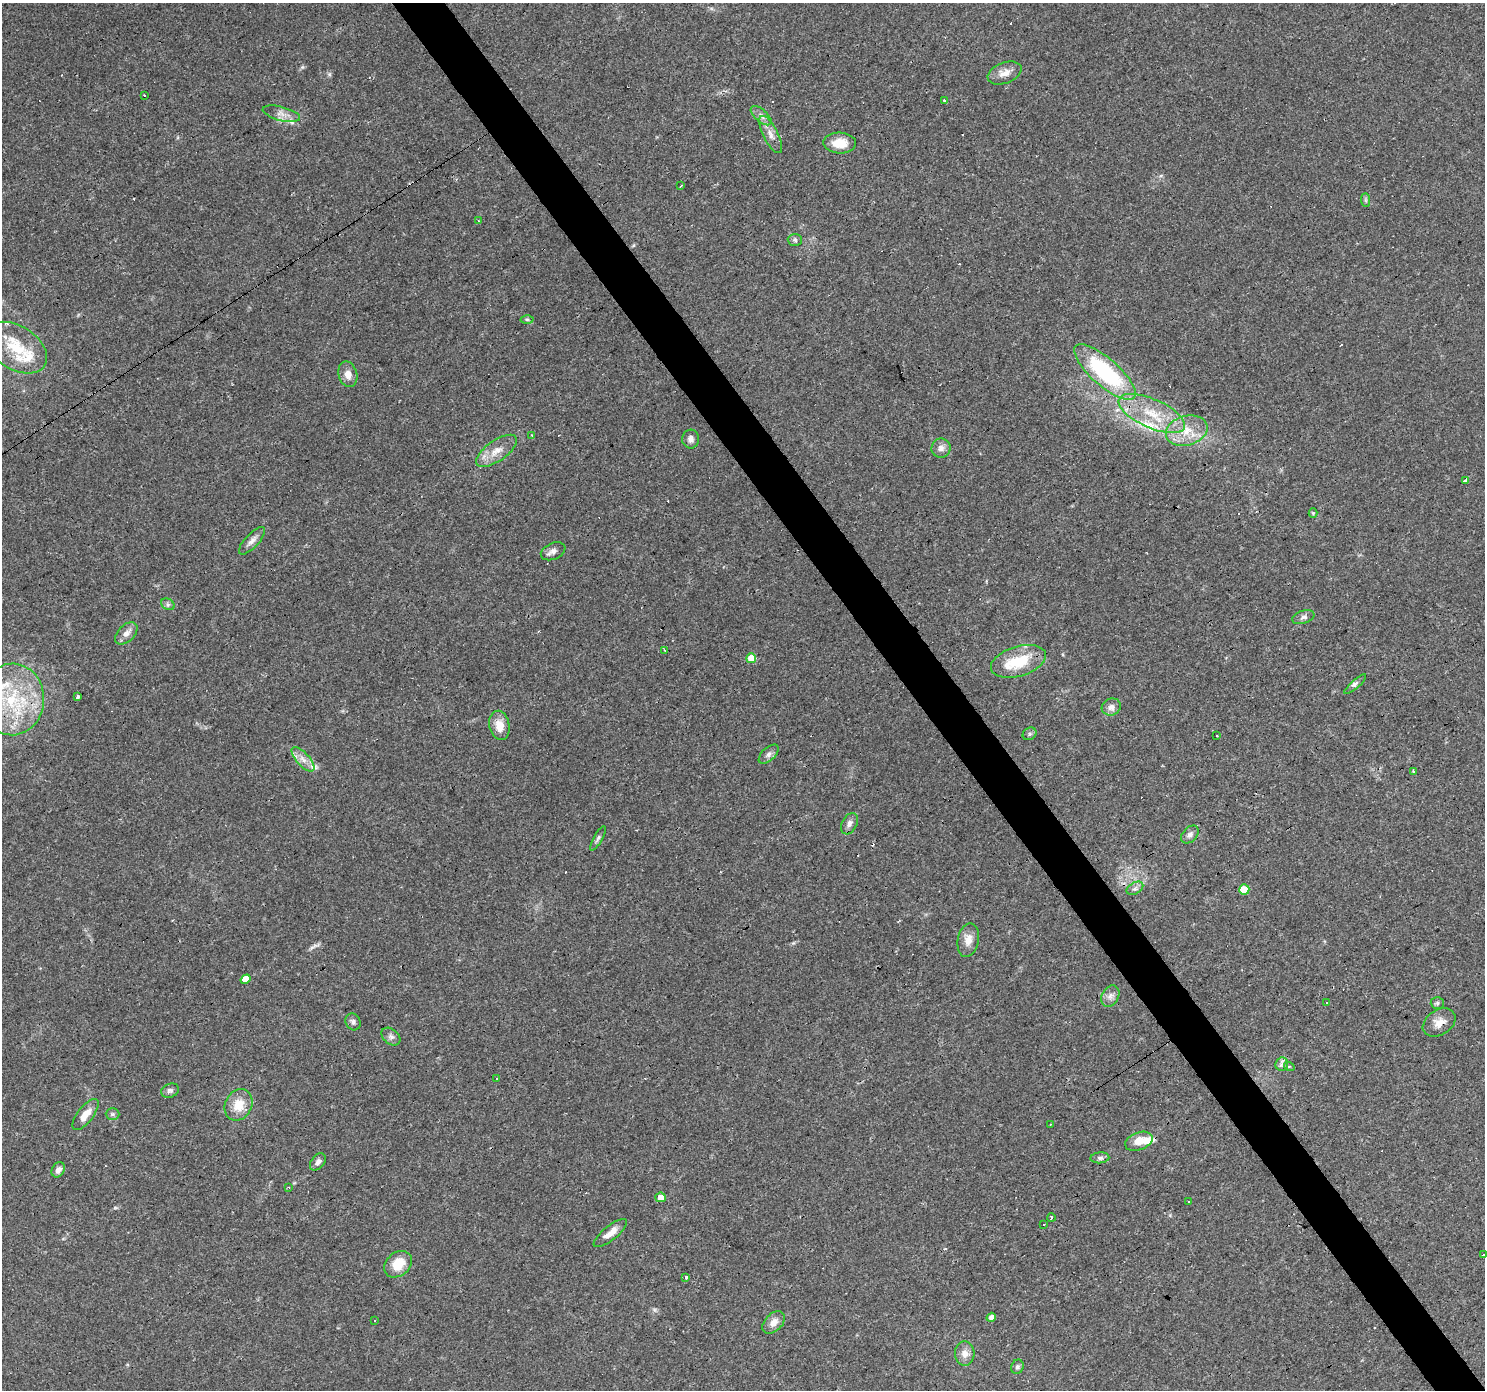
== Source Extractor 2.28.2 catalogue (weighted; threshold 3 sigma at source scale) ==
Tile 6 of 4 x 4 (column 2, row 2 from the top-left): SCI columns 1484-2966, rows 2962-4349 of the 5932 x 5858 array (HDU 1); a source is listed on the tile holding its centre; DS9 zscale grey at full resolution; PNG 1487 x 1392 px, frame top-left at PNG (2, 3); each listed source drawn as its Kron ellipse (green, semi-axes under 4 px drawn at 4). Shown black and unused: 4% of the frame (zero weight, under 3 of 4 exposures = <1% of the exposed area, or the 3 px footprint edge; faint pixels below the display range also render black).
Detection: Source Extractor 2.28.2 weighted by HDU 2 'WHT'; one run over the whole footprint, this tile lists its part. Background 0.0288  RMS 0.0033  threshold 0.0149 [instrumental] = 3 sigma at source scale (4.5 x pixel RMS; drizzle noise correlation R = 1.50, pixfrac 1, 0.0396/0.0396 arcsec/px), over >= 5 px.
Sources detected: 109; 18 cosmic-ray / hot-pixel residue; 1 long thin detection or spike segment (spike, bleed or trail) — neither listed nor drawn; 10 inside a brighter listed object's ellipse — not listed separately; the other 80 listed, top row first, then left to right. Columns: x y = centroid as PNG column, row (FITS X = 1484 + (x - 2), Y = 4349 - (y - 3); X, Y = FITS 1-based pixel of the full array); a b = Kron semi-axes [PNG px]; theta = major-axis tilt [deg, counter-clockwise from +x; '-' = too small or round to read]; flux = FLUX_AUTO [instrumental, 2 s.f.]
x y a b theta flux
1005 73 18 10 21 3.3
144 95 3 2 - 0.25
945 100 3 3 - 3.9
281 114 19 7 -14 2.5
761 116 13 6 -41 1.5
771 134 20 7 -63 2.7
840 143 16 10 -2 6
681 186 3 2 - 0.4
1365 200 7 4 -89 0.61
478 221 4 3 - 0.59
795 240 7 6 - 0.9
527 319 6 4 -1 0.56
16 348 34 21 -33 14
1105 372 39 13 -41 39
348 374 13 9 -74 2.7
1152 413 36 14 -24 13
1187 431 21 14 16 7.7
532 435 3 2 - 0.47
691 439 9 8 - 1.4
941 448 9 9 - 1.9
497 451 24 10 35 4.7
1465 480 4 3 - 6.4
1313 513 4 4 - 0.35
252 541 17 7 47 2
553 551 13 8 24 1.6
168 604 7 5 -30 0.75
1303 617 11 6 19 1.2
126 633 13 8 44 2.5
665 650 3 2 - 0.25
751 658 5 5 - 5.4
1018 661 28 15 17 12
1355 684 14 3 42 0.92
78 696 3 3 - 1.7
12 699 36 32 86 29
1111 707 9 8 - 1.8
499 725 15 10 -78 4.4
1029 734 7 6 - 0.7
1217 736 3 2 - 0.78
769 754 12 6 43 1.4
303 759 15 6 -48 2.5
1414 771 3 3 - 2
849 824 11 7 62 1.5
1190 835 10 7 45 1.4
598 838 14 4 61 0.87
1135 888 9 5 29 1.1
1244 889 5 5 - 8.4
968 940 17 10 78 3.4
246 979 5 3 - 430
1110 996 11 8 60 1.7
1327 1002 3 3 - 10
1437 1003 6 5 - 0.71
353 1022 9 7 -64 1.1
1439 1023 18 12 32 3.6
391 1037 10 7 -41 1.2
1282 1064 7 6 - 1.1
1289 1066 5 3 - 0.38
496 1079 3 3 - 0.51
170 1091 9 6 21 1
239 1105 16 13 62 6
85 1114 18 8 52 3.9
112 1114 7 6 - 0.73
1051 1124 3 2 - 0.36
1139 1141 14 8 20 4.7
1100 1158 9 5 4 0.97
318 1162 10 6 50 1.5
58 1170 8 6 58 1.8
289 1187 3 2 - 0.34
661 1197 5 5 - 2.9
1188 1202 3 3 - 0.83
1051 1217 4 3 - 1.3
1044 1225 3 2 - 0.58
610 1233 20 7 38 3.3
1483 1255 3 3 - 5.2
398 1264 15 11 40 7.2
686 1277 3 3 - 2
991 1317 5 4 - 1.5
375 1321 3 2 - 0.52
774 1322 13 8 46 2.8
965 1353 12 9 -86 2.6
1017 1367 7 6 - 0.83
Overlapping masked pixels (flux is a lower limit): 2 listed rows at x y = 12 699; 1439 1023
Isophote crosses this tile's border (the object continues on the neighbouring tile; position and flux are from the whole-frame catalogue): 2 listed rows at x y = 12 699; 1483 1255